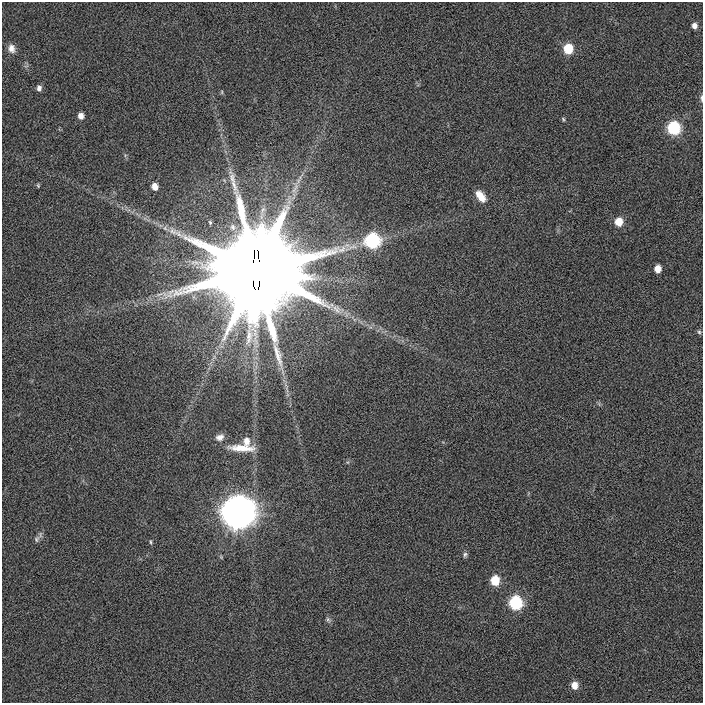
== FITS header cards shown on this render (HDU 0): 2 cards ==
NAXIS1  =                  701 / length of data axis 1
NAXIS2  =                  701 / length of data axis 2

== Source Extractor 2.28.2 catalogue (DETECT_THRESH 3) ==
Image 701 x 701 px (HDU 0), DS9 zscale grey, 1 PNG px = 1 image px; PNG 705 x 705 px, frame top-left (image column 1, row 701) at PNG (2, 2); no overlay
Background 0.0079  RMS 0.16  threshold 0.47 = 3 sigma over >= 5 px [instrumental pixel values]
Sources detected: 30; all 30 listed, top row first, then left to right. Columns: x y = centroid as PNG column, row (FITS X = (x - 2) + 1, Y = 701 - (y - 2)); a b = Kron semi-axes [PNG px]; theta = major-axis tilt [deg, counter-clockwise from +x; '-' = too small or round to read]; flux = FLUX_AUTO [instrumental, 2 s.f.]
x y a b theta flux
694 26 7 6 - 52
11 48 11 9 -75 71
568 49 8 7 - 350
39 88 7 6 - 41
222 92 6 4 89 11
701 98 9 3 -88 24
81 116 7 6 - 67
563 119 6 4 -75 14
674 128 8 7 - 950
38 185 6 4 -70 13
154 187 6 5 - 87
481 196 13 7 -53 140
619 222 8 7 - 190
372 240 8 8 - 1400
658 269 7 5 -89 110
256 271 33 24 90 370000
337 309 14 9 -45 84
699 332 6 5 - 19
220 437 11 8 19 61
247 441 11 8 89 86
242 448 32 8 -3 190
237 512 12 12 - 23000
37 539 10 7 70 35
151 542 7 3 -89 14
465 555 8 6 71 26
221 557 5 5 - 12
495 580 8 7 - 300
516 603 8 7 - 1000
328 620 8 6 -73 26
574 685 8 7 - 120
At the frame edge (FLAGS 8, measured only in part): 1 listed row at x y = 701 98